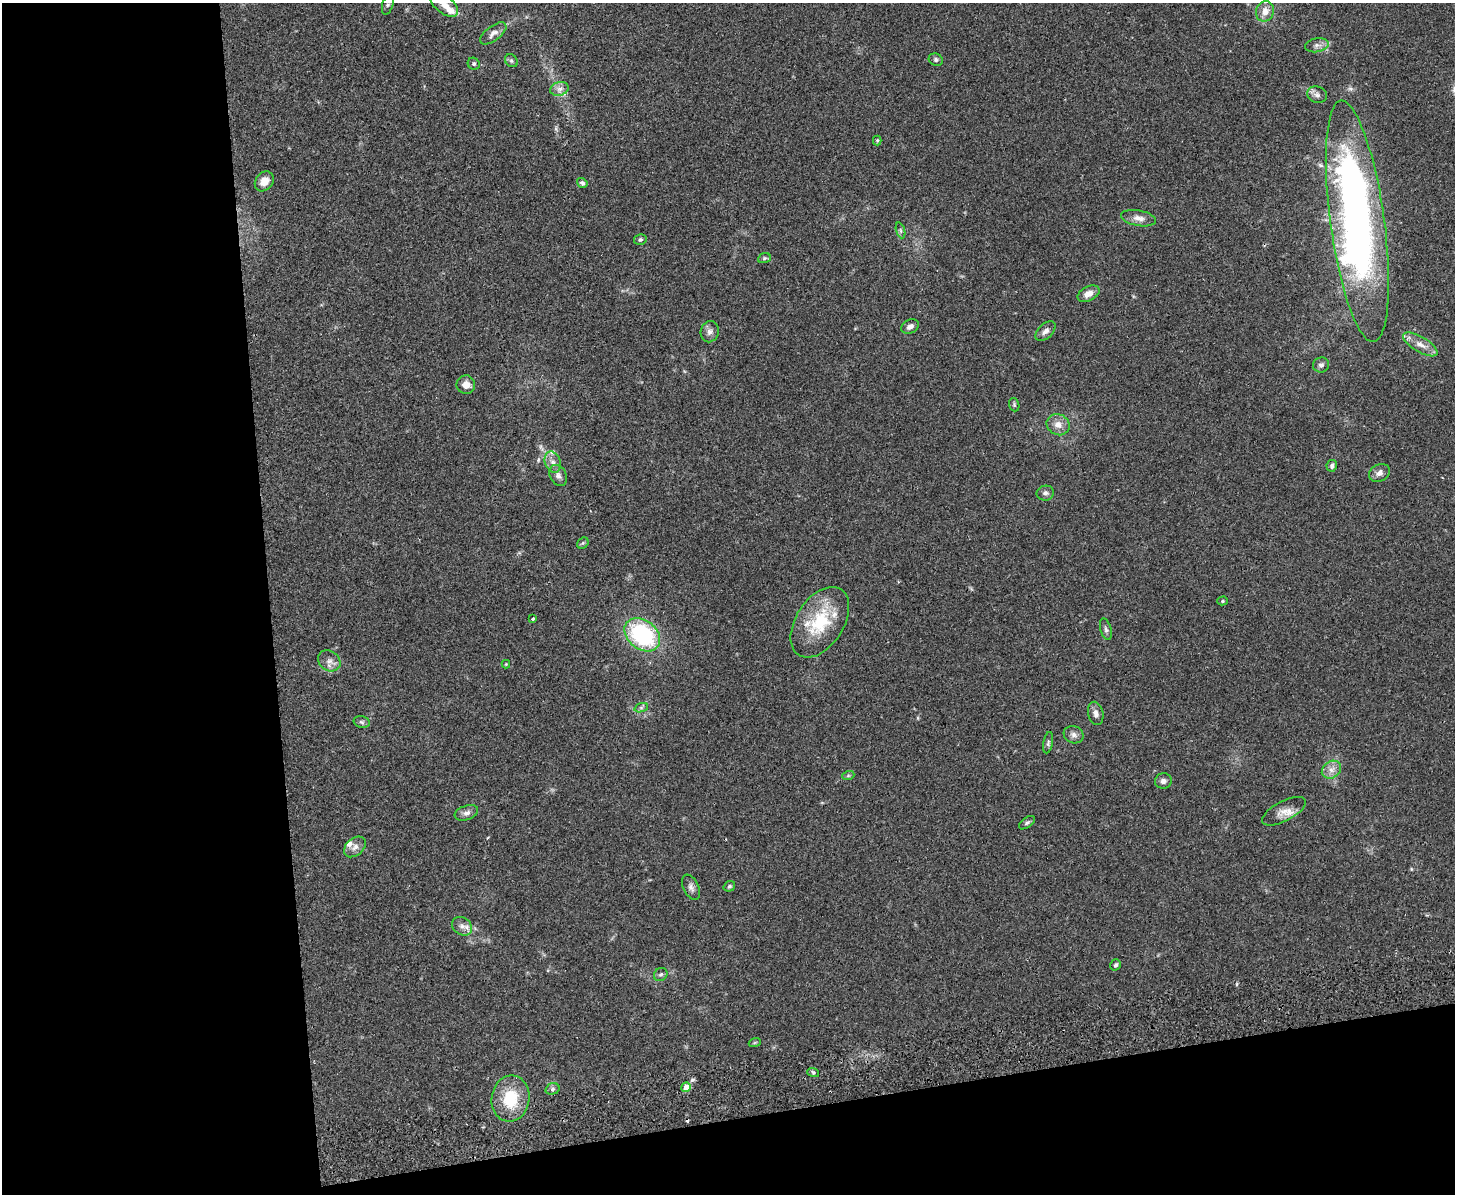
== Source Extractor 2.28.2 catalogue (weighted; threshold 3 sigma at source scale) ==
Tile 10 of 3 x 4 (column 1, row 4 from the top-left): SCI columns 259-1711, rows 57-1248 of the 4766 x 4878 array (HDU 1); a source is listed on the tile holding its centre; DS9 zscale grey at full resolution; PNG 1457 x 1196 px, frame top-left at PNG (2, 3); each listed source drawn as its Kron ellipse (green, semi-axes under 4 px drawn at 4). Shown black and unused: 25% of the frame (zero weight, under 2 of 3 exposures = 3% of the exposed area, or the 3 px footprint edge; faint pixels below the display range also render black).
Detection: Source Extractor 2.28.2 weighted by HDU 2 'WHT'; one run over the whole footprint, this tile lists its part. Background 0.0672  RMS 0.0079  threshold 0.0354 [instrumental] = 3 sigma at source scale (4.5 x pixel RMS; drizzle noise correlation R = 1.50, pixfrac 1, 0.05/0.05 arcsec/px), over >= 5 px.
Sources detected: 68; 1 inside a brighter object's white glare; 1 cosmic-ray / hot-pixel residue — neither listed nor drawn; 4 inside a brighter listed object's ellipse — not listed separately; the other 62 listed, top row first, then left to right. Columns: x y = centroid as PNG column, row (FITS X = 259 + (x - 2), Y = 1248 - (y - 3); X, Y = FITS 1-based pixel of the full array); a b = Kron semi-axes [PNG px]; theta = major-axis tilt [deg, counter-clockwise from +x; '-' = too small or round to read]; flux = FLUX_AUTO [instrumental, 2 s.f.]
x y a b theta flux
388 4 11 5 73 2
444 5 16 9 -38 8
1265 11 10 9 - 7.1
493 33 15 7 37 4.5
1317 45 12 7 10 3.6
936 60 7 6 - 1.7
511 61 7 6 - 1.6
474 64 6 5 - 1.5
559 89 9 6 16 3.7
1317 95 10 8 -17 3.3
877 140 5 4 - 0.87
264 181 11 8 50 7.7
582 183 5 4 - 1.8
1139 218 18 7 -10 5.7
1357 221 122 27 -82 480
900 230 8 3 -71 1.3
640 240 6 5 - 1.5
764 258 6 5 - 1.2
1089 294 11 7 26 6.5
910 327 9 6 27 3.2
1046 331 12 7 43 3.6
710 332 10 9 - 3.8
1420 344 19 7 -31 7.4
1321 365 8 7 - 2.7
466 385 9 9 - 5.6
1014 405 7 5 -72 1.2
1058 425 12 10 -31 6.1
553 462 11 8 -70 4.5
1332 466 6 5 - 2.1
1379 473 11 8 28 4.2
558 475 11 8 -62 3.7
1045 493 9 7 11 2.7
583 543 6 5 - 1.2
1222 601 5 4 - 1.1
533 618 3 3 - 1.4
820 622 39 24 57 43
1106 629 11 5 -74 2.2
642 635 20 14 -38 82
329 661 12 10 -35 4.7
506 664 4 4 - 0.68
641 708 7 4 19 1.5
1096 713 12 7 -76 3.6
362 722 8 6 -16 1.8
1074 735 10 8 -21 3.5
1048 743 11 4 79 1.7
1331 770 10 8 36 5.1
848 776 6 4 19 0.94
1163 781 8 7 - 3.1
1284 811 24 10 27 8.5
466 813 12 7 19 3.5
1027 823 9 5 37 1.6
355 847 12 8 40 4.6
729 886 6 5 - 1.4
691 887 13 7 -64 3.2
462 926 11 8 -36 4.4
1116 965 6 5 - 1.7
661 974 7 6 - 1.8
755 1042 6 4 19 0.96
813 1072 6 4 -19 1.1
686 1087 5 4 - 11
552 1089 7 5 17 1.7
510 1098 23 19 82 29
Isophote crosses this tile's border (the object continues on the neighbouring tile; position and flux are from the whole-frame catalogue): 2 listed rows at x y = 388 4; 444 5